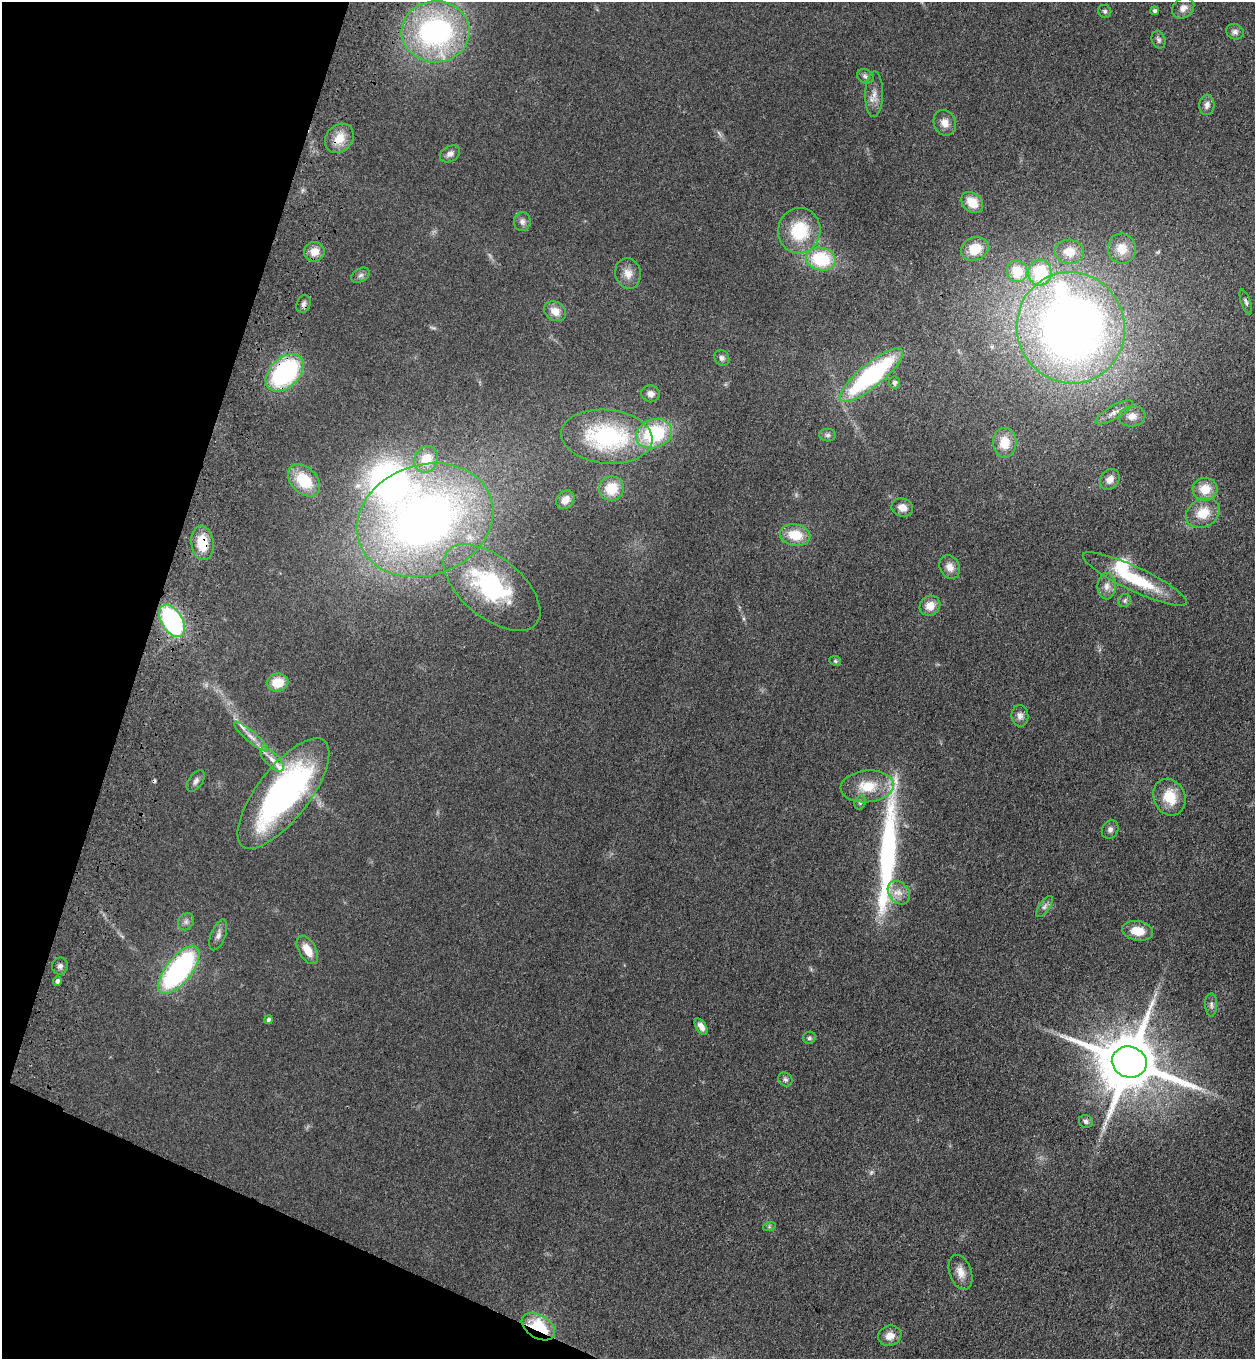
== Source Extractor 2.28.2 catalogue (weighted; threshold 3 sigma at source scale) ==
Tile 9 of 4 x 4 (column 1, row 3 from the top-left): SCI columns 381-1633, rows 1412-2768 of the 5644 x 5536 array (HDU 1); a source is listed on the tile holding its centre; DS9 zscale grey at full resolution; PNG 1257 x 1361 px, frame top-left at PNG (2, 2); each listed source drawn as its Kron ellipse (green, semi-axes under 4 px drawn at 4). Shown black and unused: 16% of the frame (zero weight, under 3 of 4 exposures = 6% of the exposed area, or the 3 px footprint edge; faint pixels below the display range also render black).
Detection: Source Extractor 2.28.2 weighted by HDU 2 'WHT'; one run over the whole footprint, this tile lists its part. Background 0.0772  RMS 0.0071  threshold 0.0318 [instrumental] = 3 sigma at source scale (4.5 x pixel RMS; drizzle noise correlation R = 1.50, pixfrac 1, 0.05/0.05 arcsec/px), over >= 5 px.
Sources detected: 96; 1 too faint to see at this stretch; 1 inside a brighter object's white glare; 1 cosmic-ray / hot-pixel residue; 1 long thin detection or spike segment (spike, bleed or trail) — neither listed nor drawn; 4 inside a brighter listed object's ellipse — not listed separately; the other 88 listed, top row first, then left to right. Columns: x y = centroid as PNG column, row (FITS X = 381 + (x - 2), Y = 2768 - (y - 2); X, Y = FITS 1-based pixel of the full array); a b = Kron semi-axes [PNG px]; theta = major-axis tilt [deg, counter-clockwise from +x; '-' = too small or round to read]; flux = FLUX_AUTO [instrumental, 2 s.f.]
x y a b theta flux
1183 8 12 9 36 4.4
1105 11 7 6 - 1.6
1155 11 4 4 - 1.6
436 32 34 30 1 150
1235 32 9 7 -22 2.6
1158 40 9 6 -68 1.9
865 76 9 6 -27 2.1
874 94 23 9 89 6.2
1207 105 10 7 84 3.6
945 123 13 11 -67 6
339 138 16 13 47 12
450 154 11 7 30 3.1
972 202 12 9 -40 12
522 222 9 8 - 3.1
799 231 23 21 81 34
975 249 14 11 23 16
1122 249 15 14 - 11
314 252 10 10 - 8.1
1069 252 15 12 -5 10
821 259 15 11 -12 41
1017 271 11 10 - 18
1040 272 13 11 85 36
628 273 15 12 -77 7
361 275 10 6 30 2.3
1246 302 13 4 -71 1.8
304 304 9 7 68 2.4
555 311 12 9 -33 7.8
1071 328 56 54 -70 510
722 358 8 7 - 2.3
285 373 22 14 44 100
871 375 40 11 39 110
894 383 6 5 - 2.4
651 394 9 8 - 4
1114 412 21 6 29 5.1
1132 416 13 10 8 6.4
654 434 18 14 18 55
828 435 8 6 0 1.9
607 437 46 27 -5 92
1005 443 15 11 88 12
426 459 13 11 67 13
1110 479 11 9 51 5.1
304 480 19 13 -45 24
611 489 12 12 - 18
1205 489 12 11 - 12
565 500 10 8 50 5.7
902 508 11 9 -19 6.1
1203 513 18 14 32 14
425 520 70 55 20 400
795 535 15 11 -10 17
202 543 17 11 -82 19
950 567 12 9 -64 5.5
1135 579 57 12 -25 40
1107 586 13 9 90 4.8
492 587 58 30 -39 83
1125 600 7 6 - 1.8
930 606 11 9 40 8.2
172 621 18 10 -60 100
835 661 6 4 -23 1
278 682 11 9 9 13
1020 716 11 8 -82 3.3
251 737 22 5 -41 5.5
272 759 15 6 -46 5.6
196 781 12 7 54 3
867 786 26 16 5 19
283 793 67 26 52 190
1169 797 19 15 -67 17
860 802 7 5 70 1.4
1110 830 9 8 - 2.6
899 893 13 9 -51 6.5
1045 907 12 5 56 2.5
186 922 9 7 57 2.6
1137 931 16 10 -10 11
218 935 16 7 69 3.8
307 950 16 8 -60 11
60 966 8 8 - 2.5
179 970 29 12 51 130
57 981 5 4 - 2
1211 1005 11 6 -89 2.5
268 1020 4 4 - 1.8
701 1027 9 5 -57 4
809 1038 6 6 - 1.4
1129 1062 17 15 -18 6000
785 1079 7 6 - 1.8
1086 1121 7 6 - 2
769 1227 6 4 18 1.1
960 1272 18 11 -71 6.8
538 1327 18 11 -31 42
890 1336 12 10 18 6.8
Overlapping masked pixels (flux is a lower limit): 4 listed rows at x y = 339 138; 285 373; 202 543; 538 1327